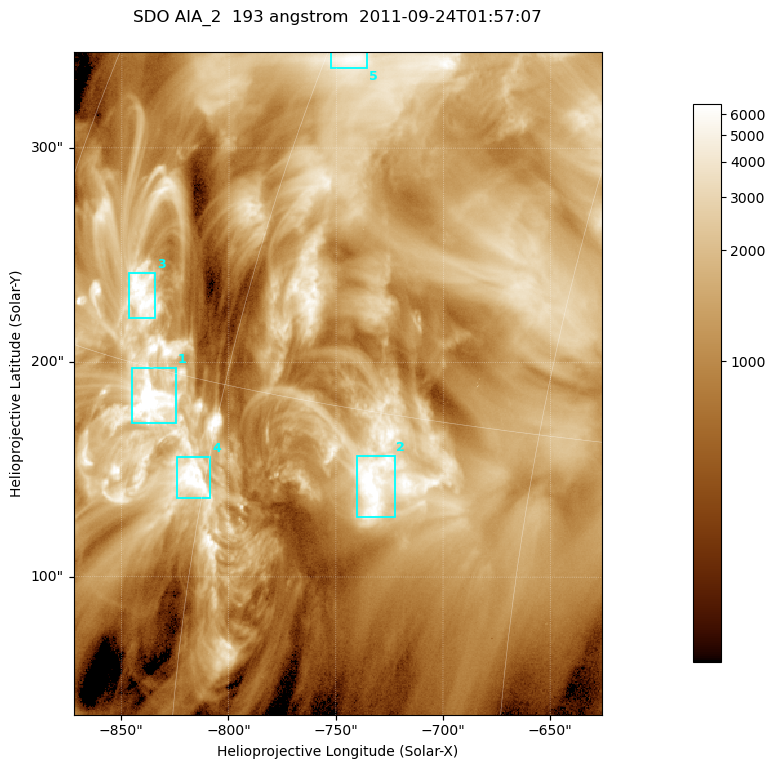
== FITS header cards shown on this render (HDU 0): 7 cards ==
TELESCOP= 'SDO     '           /
INSTRUME= 'AIA_2   '           /
WAVELNTH=                  193 /
WAVEUNIT= 'angstrom'           /
DATE-OBS= '2011-09-24T01:57:07.84' /
CTYPE1  = 'HPLN-TAN'           /
CTYPE2  = 'HPLT-TAN'           /

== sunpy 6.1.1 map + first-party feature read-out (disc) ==
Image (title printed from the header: SDO AIA_2  193 angstrom  2011-09-24T01:57:07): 410 x 514 px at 0.601 arcsec/px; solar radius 956 arcsec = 1592 px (partial field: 2.6% of the solar disc is inside the frame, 100% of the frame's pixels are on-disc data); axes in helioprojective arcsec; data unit not stated in the header (colour bar unlabelled)
Pointing: header CRPIX1/2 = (2043.81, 2047.21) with CRVAL1/2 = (0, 0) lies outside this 410 x 514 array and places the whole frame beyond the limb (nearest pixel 1.41 R_sun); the SolarSoft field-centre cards XCEN/YCEN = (-749.2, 190.3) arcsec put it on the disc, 1315 arcsec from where CRPIX/CRVAL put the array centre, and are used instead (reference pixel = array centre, CRVAL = XCEN/YCEN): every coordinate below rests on XCEN/YCEN
Orientation: roll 0.0564 deg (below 1 deg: not rotated)
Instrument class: DISC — disc imager (sunpy class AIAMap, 193 A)
Bright regions (active regions / flare kernels): reference = the on-disc median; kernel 3 px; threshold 5 sigma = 3480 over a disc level ~1243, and >= 1.15x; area >= 210 px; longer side >= 5 px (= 3 arcsec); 5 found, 5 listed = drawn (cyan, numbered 1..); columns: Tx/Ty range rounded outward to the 2 arcsec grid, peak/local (2 s.f.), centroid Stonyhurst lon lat
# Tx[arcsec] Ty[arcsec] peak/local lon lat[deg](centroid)
1 -846..-824 170..198 12 -64 +14
2 -740..-722 128..158 6.7 -52 +13
3 -848..-834 220..242 6.4 -66 +17
4 -824..-808 136..156 6.9 -61 +12
5 -754..-734 336..346 5.1 -59 +25